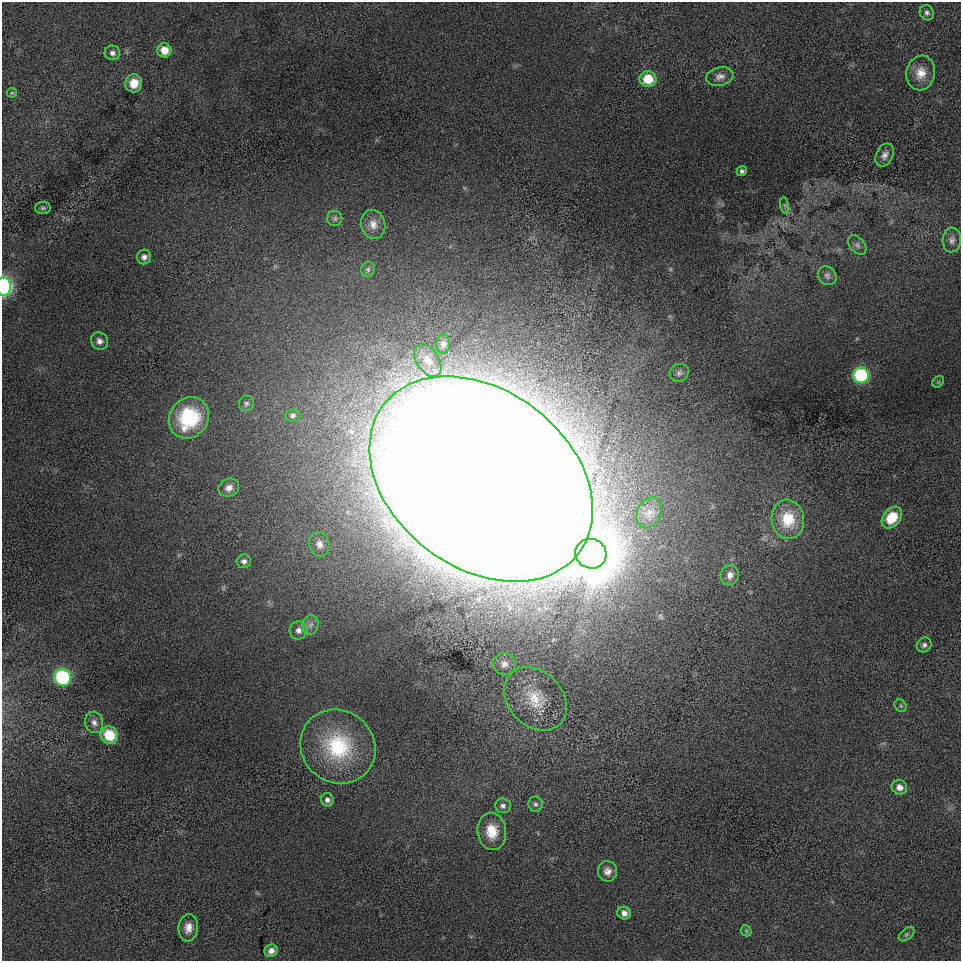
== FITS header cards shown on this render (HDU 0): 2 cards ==
NAXIS1  =                  959
NAXIS2  =                  959

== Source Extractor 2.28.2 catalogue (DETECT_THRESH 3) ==
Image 959 x 959 px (HDU 0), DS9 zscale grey, 1 PNG px = 1 image px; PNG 963 x 963 px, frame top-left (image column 1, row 959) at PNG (2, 2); each listed source drawn as its Kron ellipse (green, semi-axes under 4 px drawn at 4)
Background -8.9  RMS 180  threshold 541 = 3 sigma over >= 5 px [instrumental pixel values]
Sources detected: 59; all 59 listed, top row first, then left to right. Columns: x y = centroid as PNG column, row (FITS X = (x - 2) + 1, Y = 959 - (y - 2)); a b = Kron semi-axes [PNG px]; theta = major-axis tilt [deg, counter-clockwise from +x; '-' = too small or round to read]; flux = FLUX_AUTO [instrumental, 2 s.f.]
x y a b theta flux
927 13 8 7 - 3.6e+04
164 50 7 7 - 1.9e+05
112 53 8 7 - 5.2e+04
921 73 17 14 80 1.9e+05
720 76 14 9 12 7.8e+04
648 79 8 8 - 3.2e+05
134 83 9 8 - 1.9e+05
12 93 5 4 - 1.5e+04
885 155 12 8 64 6.6e+04
742 171 5 5 - 3.0e+04
785 205 8 4 -81 2.1e+04
43 208 8 6 5 2.6e+04
335 219 7 7 - 3.4e+04
373 224 14 12 -76 1.2e+05
952 240 12 9 85 6.6e+04
857 245 11 7 -50 4.5e+04
144 257 7 7 - 5.7e+04
368 269 8 7 - 3.0e+04
827 276 10 8 -44 4.7e+04
4 286 9 7 -90 1.6e+06
99 341 9 8 - 6.2e+04
443 344 9 7 89 4.1e+04
428 360 18 11 -56 1.6e+05
679 373 10 8 30 4.9e+04
861 375 8 7 - 1.2e+06
938 382 6 5 - 2.1e+04
246 403 8 7 - 3.7e+04
293 415 7 6 - 3.4e+04
189 418 22 19 53 9.8e+05
481 479 123 89 -37 1.5e+08
229 488 10 9 - 7.7e+04
649 513 16 11 65 1.3e+05
892 518 12 8 51 4.3e+05
788 519 20 16 -83 4.7e+05
319 544 12 10 -77 8.8e+04
591 554 16 14 -24 1.3e+08
244 561 7 7 - 4.5e+04
730 575 10 9 - 7.7e+04
311 625 10 8 79 6.0e+04
298 630 9 9 - 7.0e+04
924 645 8 7 - 3.9e+04
504 664 11 11 - 7.7e+04
63 677 9 8 - 1.2e+06
535 699 35 27 -47 5.6e+05
901 706 7 5 -43 2.1e+04
94 723 11 9 -75 7.0e+04
109 735 9 8 - 4.5e+05
338 747 39 36 -40 1.1e+06
899 787 8 7 - 8.4e+04
327 800 7 6 - 4.5e+04
535 804 7 7 - 3.1e+04
503 806 8 7 - 4.5e+04
492 831 19 14 -83 2.7e+05
607 871 10 9 - 8.0e+04
624 913 7 6 - 6.9e+04
188 928 13 10 84 1.2e+05
746 931 6 5 - 1.5e+04
906 934 9 5 38 3.0e+04
271 951 7 6 - 7.2e+04
At the frame edge (FLAGS 8, measured only in part): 1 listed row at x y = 4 286